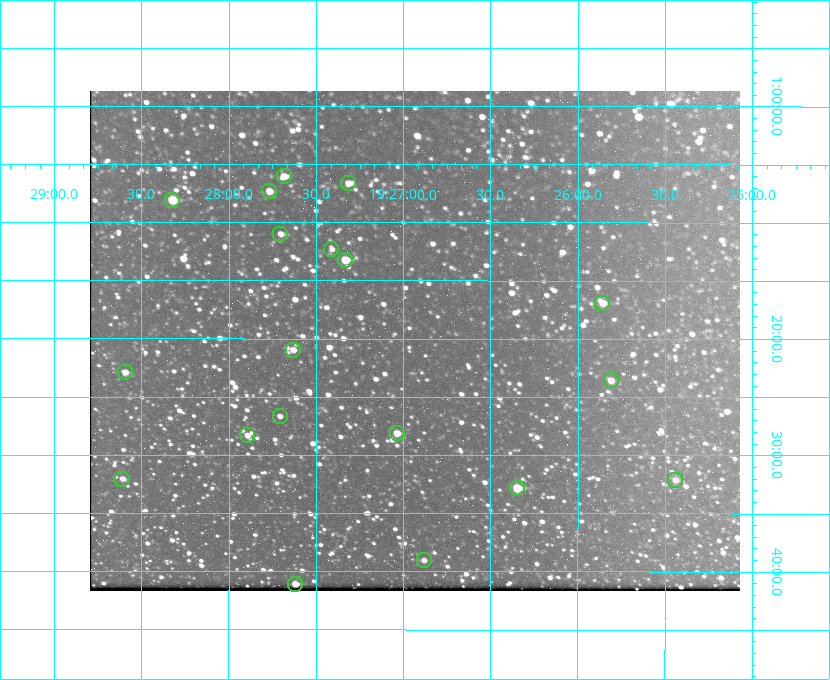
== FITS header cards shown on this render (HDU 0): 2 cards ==
NAXIS1  =                  650 / Width of table row in bytes
NAXIS2  =                  500 / Number of rows in table

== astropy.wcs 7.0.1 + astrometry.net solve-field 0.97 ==
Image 650 x 500 px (HDU 0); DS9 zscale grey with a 90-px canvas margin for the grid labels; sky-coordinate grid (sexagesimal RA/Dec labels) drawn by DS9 from the SOLVED WCS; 19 Tycho-2 reference stars matched to detected sources circled (green)
Header WCS: none
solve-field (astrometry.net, Tycho-2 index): SOLVED blind (the file carries no WCS)
Solved WCS: RA---TAN-SIP/DEC--TAN-SIP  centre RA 19:26:56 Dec +01:20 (291.73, +1.34 deg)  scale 5.16 arcsec/px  FOV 55.9' x 43.0'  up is +180 deg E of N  parity flipped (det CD > 0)
(file carries no celestial WCS; the grid is the blind solution)
Tycho-2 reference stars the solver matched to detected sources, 19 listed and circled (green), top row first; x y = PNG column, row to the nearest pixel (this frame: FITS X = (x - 90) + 1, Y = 500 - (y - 91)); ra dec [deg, ICRS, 3 dp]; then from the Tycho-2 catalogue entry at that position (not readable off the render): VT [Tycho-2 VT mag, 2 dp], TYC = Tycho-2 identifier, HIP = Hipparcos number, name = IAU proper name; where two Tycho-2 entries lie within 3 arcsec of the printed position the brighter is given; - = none
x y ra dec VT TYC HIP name
284 176 291.921 +1.101 10.89 465-1942-1 - -
348 183 291.829 +1.111 10.78 465-2030-1 - -
269 191 291.942 +1.122 10.76 465-1161-1 - -
172 200 292.081 +1.135 10.24 465-979-1 - -
280 234 291.926 +1.184 11.49 465-1994-1 - -
331 249 291.853 +1.206 11.17 465-1444-1 - -
345 260 291.833 +1.221 9.77 465-1968-1 - -
602 303 291.465 +1.282 11.06 465-140-1 - -
293 350 291.908 +1.350 10.94 465-1840-1 - -
125 372 292.148 +1.381 10.77 465-611-1 - -
611 380 291.453 +1.393 11.17 465-261-1 - -
280 416 291.927 +1.444 11.17 465-873-1 - -
397 433 291.759 +1.468 10.00 465-530-1 - -
247 435 291.973 +1.472 10.69 465-577-1 - -
122 479 292.152 +1.534 10.91 465-857-1 - -
675 480 291.360 +1.535 11.71 465-397-1 - -
517 488 291.587 +1.547 9.51 465-596-1 - -
424 560 291.720 +1.651 11.47 465-675-1 - -
295 584 291.905 +1.685 9.70 465-808-1 - -